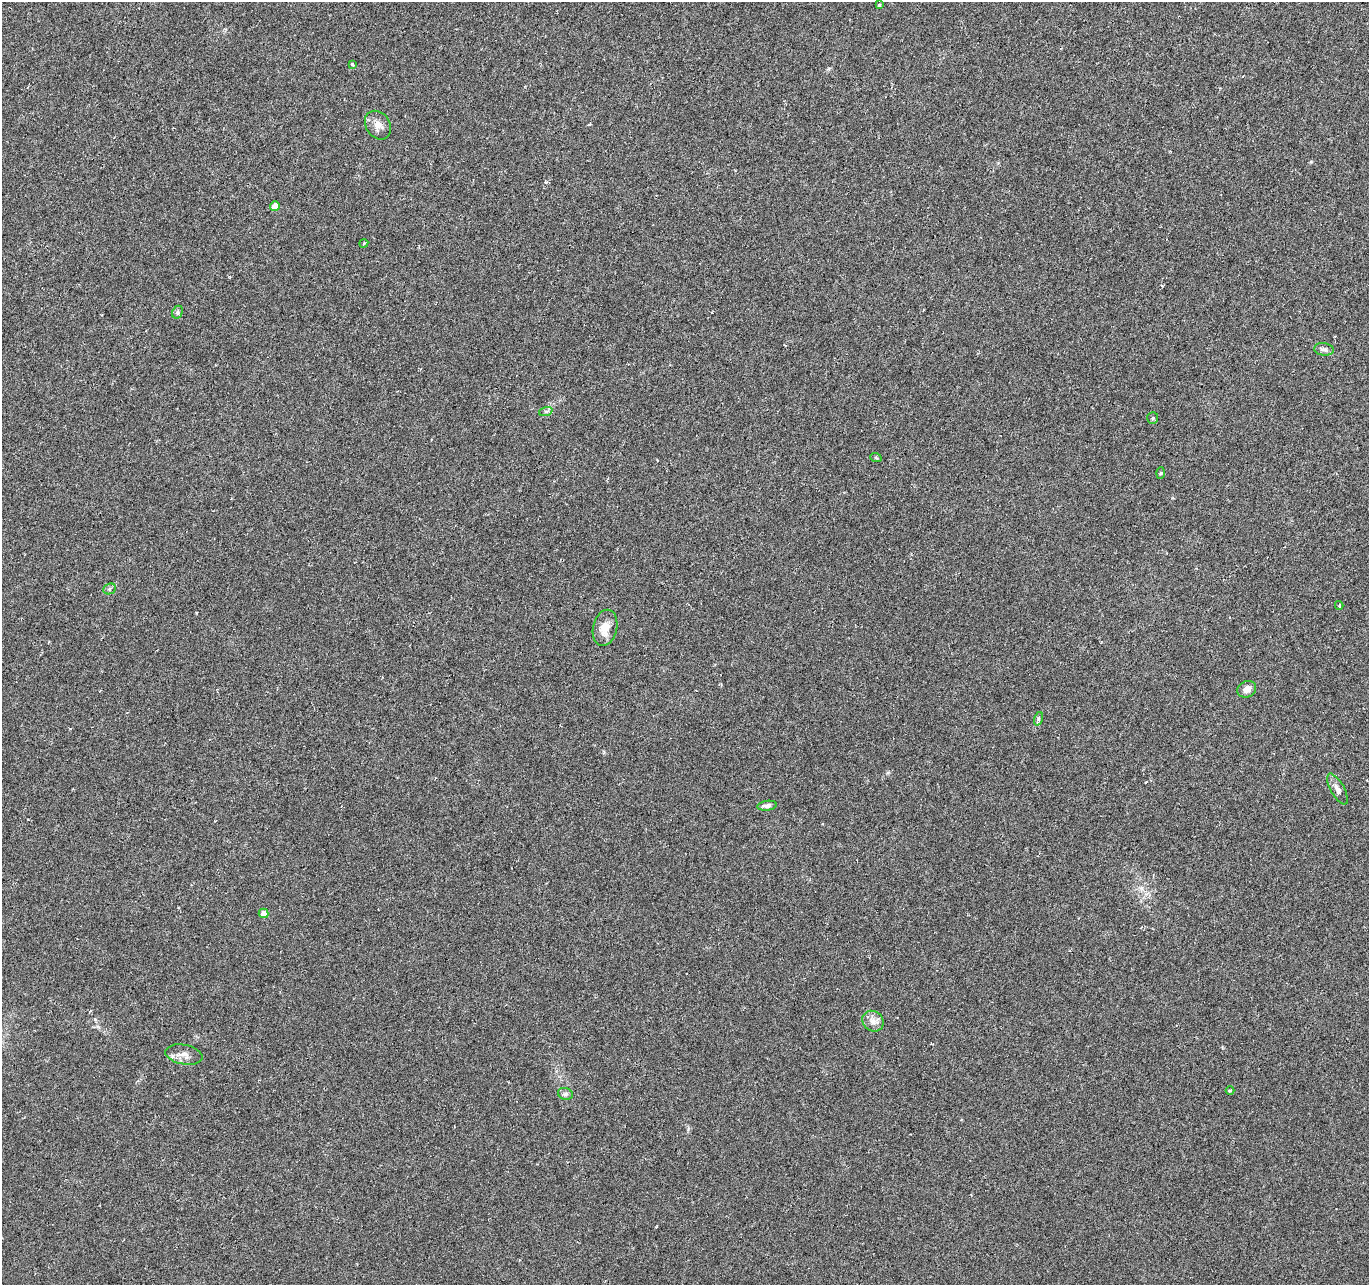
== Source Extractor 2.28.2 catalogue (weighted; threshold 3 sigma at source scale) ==
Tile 10 of 4 x 4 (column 2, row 3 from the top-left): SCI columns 1368-2734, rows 1492-2774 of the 5470 x 5614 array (HDU 1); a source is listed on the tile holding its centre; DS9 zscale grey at full resolution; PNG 1371 x 1287 px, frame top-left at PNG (2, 2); each listed source drawn as its Kron ellipse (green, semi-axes under 4 px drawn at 4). Shown black and unused: <1% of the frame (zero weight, under 3 of 6 exposures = <1% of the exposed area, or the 3 px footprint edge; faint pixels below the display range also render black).
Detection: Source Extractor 2.28.2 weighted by HDU 2 'WHT'; one run over the whole footprint, this tile lists its part. Background 0.00589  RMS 0.003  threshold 0.0124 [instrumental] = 3 sigma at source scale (4.09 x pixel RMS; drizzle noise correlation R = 1.36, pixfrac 0.8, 0.0396/0.0396 arcsec/px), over >= 5 px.
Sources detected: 24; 1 cosmic-ray / hot-pixel residue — neither listed nor drawn; the other 23 listed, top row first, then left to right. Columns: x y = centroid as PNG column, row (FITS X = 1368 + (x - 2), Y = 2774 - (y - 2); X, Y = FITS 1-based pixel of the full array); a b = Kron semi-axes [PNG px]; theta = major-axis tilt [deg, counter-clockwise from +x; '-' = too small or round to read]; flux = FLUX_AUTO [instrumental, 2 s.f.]
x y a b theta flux
879 5 3 3 - 0.37
352 64 3 3 - 0.65
378 125 15 12 -56 2.4
275 206 5 4 - 3.3
364 243 4 3 - 0.26
177 312 7 5 62 0.5
1324 349 10 6 -7 0.86
546 411 7 4 18 0.54
1153 418 6 5 - 0.43
876 458 6 3 -20 0.28
1160 473 6 4 87 0.29
110 589 6 5 - 0.55
1339 605 4 4 - 0.29
605 628 18 12 77 4
1247 689 10 8 28 1.8
1038 719 7 4 72 0.5
1337 789 17 7 -60 1.5
767 806 9 5 7 1
263 913 5 4 - 2.6
873 1021 11 9 -39 2
184 1054 19 9 -11 2.3
1230 1091 4 4 - 0.33
565 1094 7 6 - 0.72